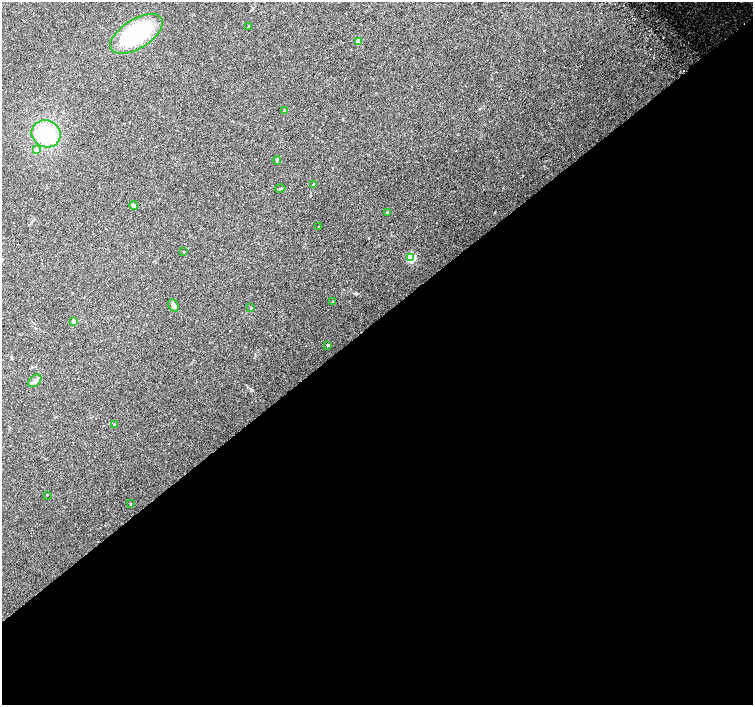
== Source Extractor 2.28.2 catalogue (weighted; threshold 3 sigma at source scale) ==
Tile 15 of 4 x 4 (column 3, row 4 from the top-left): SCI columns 3039-4540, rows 232-1636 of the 6068 x 6021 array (HDU 1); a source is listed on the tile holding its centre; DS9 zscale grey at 2 x 2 block average (1 PNG px = mean of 2 x 2 image px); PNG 755 x 707 px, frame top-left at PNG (2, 2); each listed source drawn as its Kron ellipse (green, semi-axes under 4 px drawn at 4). Shown black and unused: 55% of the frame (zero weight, under 2 of 3 exposures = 2% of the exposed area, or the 3 px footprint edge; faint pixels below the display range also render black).
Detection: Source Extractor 2.28.2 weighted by HDU 2 'WHT'; one run over the whole footprint, this tile lists its part. Background 0.0845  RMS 0.012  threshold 0.0519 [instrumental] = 3 sigma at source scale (4.5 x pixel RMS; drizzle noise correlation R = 1.50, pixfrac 1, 0.0396/0.0396 arcsec/px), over >= 5 px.
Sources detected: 24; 1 cosmic-ray / hot-pixel residue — neither listed nor drawn; the other 23 listed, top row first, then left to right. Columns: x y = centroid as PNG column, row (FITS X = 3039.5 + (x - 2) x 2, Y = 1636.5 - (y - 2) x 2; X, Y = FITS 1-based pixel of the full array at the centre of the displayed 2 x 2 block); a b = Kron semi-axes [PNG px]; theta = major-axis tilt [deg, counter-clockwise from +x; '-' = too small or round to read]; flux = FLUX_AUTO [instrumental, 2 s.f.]
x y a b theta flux
249 26 2 2 - 7.7
136 34 29 14 31 290
358 41 3 3 - 39
285 111 3 3 - 7.3
46 134 15 13 -29 110
36 150 3 3 - 6.7
277 160 4 2 - 2.3
313 185 2 2 - 4
280 188 5 2 - 2.4
134 206 4 4 - 3.9
387 213 2 2 - 6.2
318 227 2 2 - 1
184 252 2 2 - 1.5
411 258 3 3 - 140
333 301 3 2 - 1.7
173 305 7 4 -62 7.3
251 308 2 2 - 2.5
73 321 3 2 - 21
328 345 2 2 - 4.6
35 381 7 5 42 9
114 425 3 2 - 1.5
47 495 3 2 - 1.1
130 504 2 2 - 1.4
Diffuse or blended objects may show on this block-average render without a row.